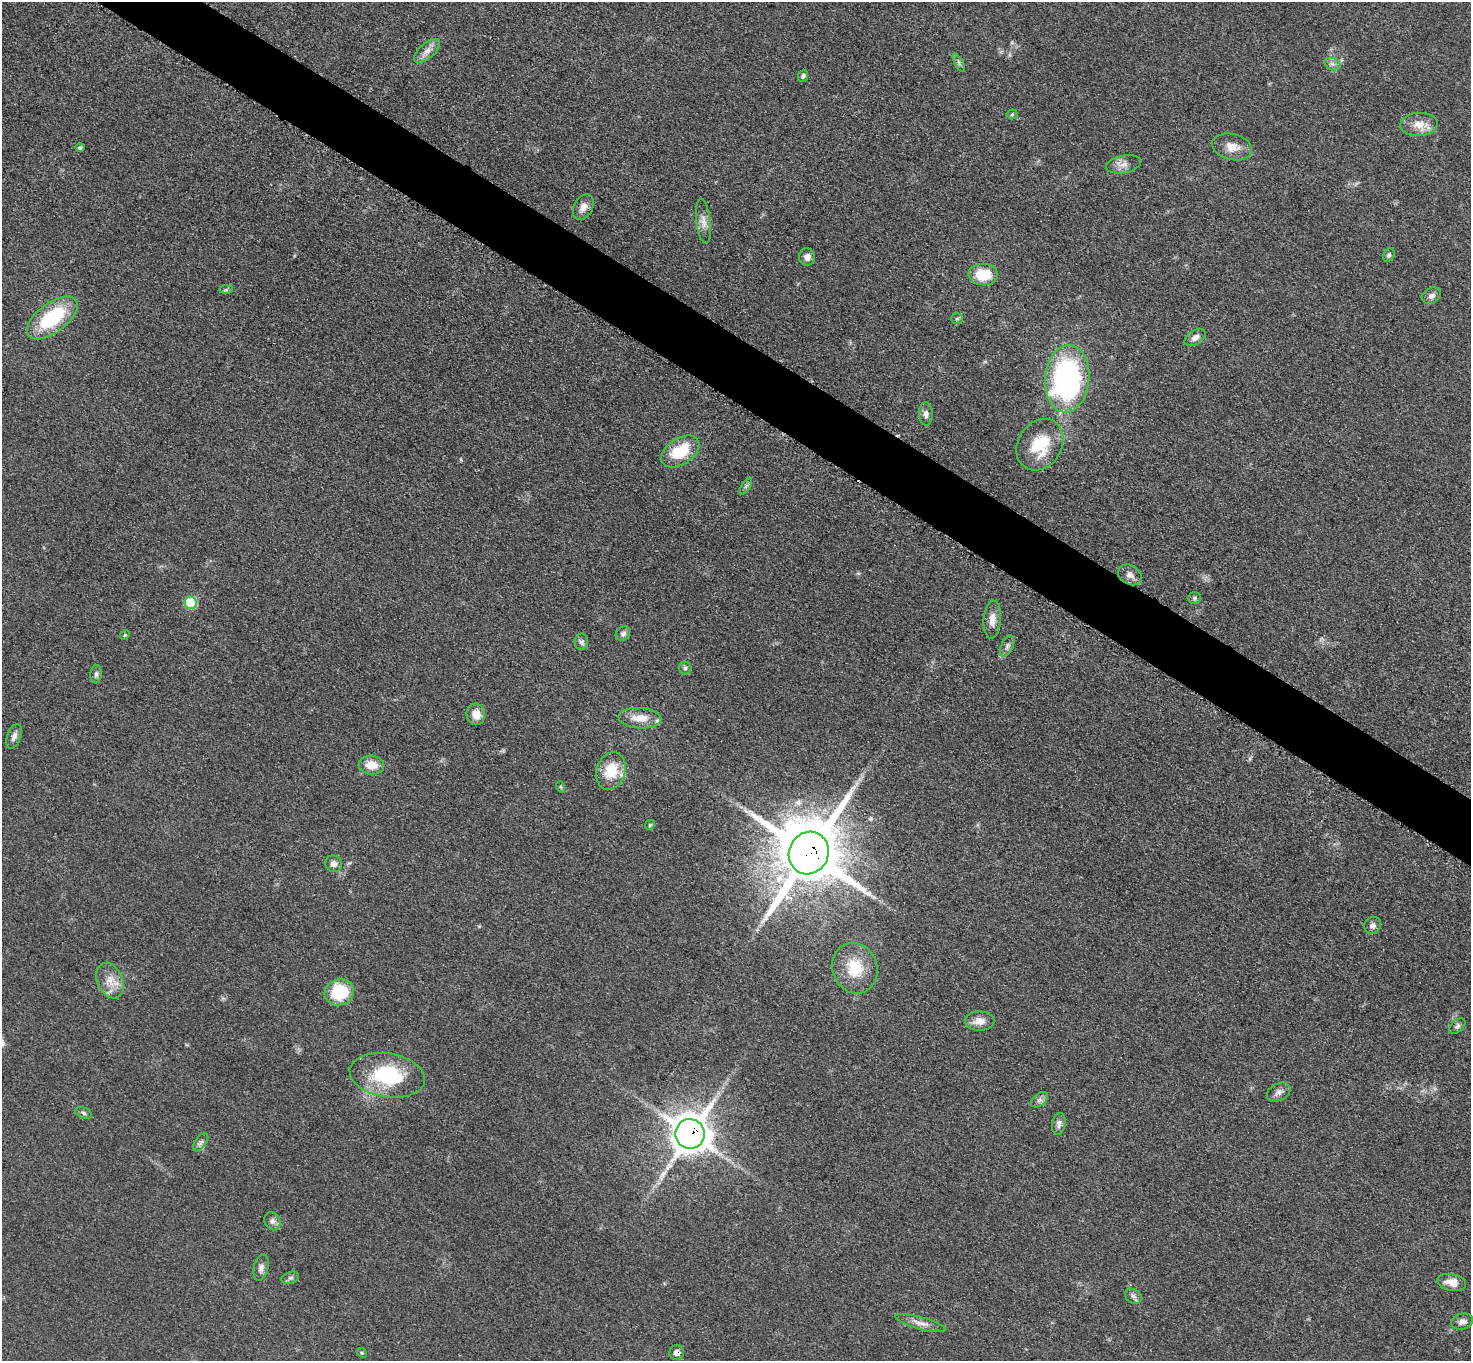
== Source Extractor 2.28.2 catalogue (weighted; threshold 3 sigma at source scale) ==
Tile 11 of 4 x 4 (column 3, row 3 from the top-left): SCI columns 2949-4417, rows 1521-2879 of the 5894 x 5897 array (HDU 1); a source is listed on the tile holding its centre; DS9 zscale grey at full resolution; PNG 1473 x 1363 px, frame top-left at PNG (2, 2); each listed source drawn as its Kron ellipse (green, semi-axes under 4 px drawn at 4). Shown black and unused: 4% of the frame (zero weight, under 3 of 5 exposures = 1% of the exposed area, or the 3 px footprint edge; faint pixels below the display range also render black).
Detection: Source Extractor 2.28.2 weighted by HDU 2 'WHT'; one run over the whole footprint, this tile lists its part. Background 0.0479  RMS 0.0053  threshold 0.024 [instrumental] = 3 sigma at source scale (4.5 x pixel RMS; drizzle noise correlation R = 1.50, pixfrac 1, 0.05/0.05 arcsec/px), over >= 5 px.
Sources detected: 68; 1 long thin detection or spike segment (spike, bleed or trail) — neither listed nor drawn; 2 inside a brighter listed object's ellipse — not listed separately; the other 65 listed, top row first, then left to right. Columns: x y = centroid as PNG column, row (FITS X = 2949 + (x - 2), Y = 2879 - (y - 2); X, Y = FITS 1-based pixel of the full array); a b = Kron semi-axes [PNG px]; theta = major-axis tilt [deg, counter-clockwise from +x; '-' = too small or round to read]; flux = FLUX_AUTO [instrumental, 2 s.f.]
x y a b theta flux
427 51 16 7 39 3.8
959 63 10 3 -61 1.1
1332 64 8 6 -21 2
803 76 6 5 - 1.4
1012 114 5 5 - 0.77
1419 124 18 11 4 7.2
1232 147 20 13 -13 7
80 148 5 4 - 1.2
1123 164 18 8 11 4.1
583 207 13 9 61 3.9
703 221 22 7 -83 4.5
1389 255 7 5 61 1.1
807 257 8 8 - 2.9
983 274 14 10 -3 16
226 290 7 4 1 0.91
1432 296 10 7 33 2.5
52 318 30 14 37 37
957 319 6 5 - 0.92
1195 337 12 7 31 3.1
1067 379 34 22 85 130
926 414 11 7 -87 2.4
1040 445 27 22 57 23
680 451 21 13 33 21
746 486 9 4 58 1.2
1130 575 12 9 -30 3.1
1194 598 6 5 - 1.1
191 603 6 6 - 23
992 620 19 8 86 5.4
623 634 8 6 47 1.9
125 635 5 4 - 0.58
581 642 8 6 90 1.5
1007 646 11 6 66 1.8
685 668 6 6 - 1.2
96 674 9 5 84 1.4
476 714 11 9 -84 6.4
640 718 21 10 -3 7.6
14 736 13 6 69 2.6
371 765 13 9 -4 7.6
611 771 19 14 72 16
561 787 6 4 -71 0.74
650 825 5 4 - 0.71
809 853 21 19 65 3900
333 864 8 8 - 2.7
1372 925 9 8 - 2.2
855 968 26 22 -69 18
110 981 18 13 -66 7.7
339 992 15 13 17 26
979 1021 15 9 0 4.7
1457 1026 9 6 41 1.5
387 1075 38 22 -9 40
1279 1092 13 8 29 2.7
1039 1100 10 6 37 1.9
83 1113 9 5 -19 1.3
1059 1124 11 7 82 2.5
690 1134 15 14 - 1000
201 1142 10 5 54 1.8
272 1221 9 7 -64 2.2
261 1268 13 7 77 2.5
290 1278 9 5 17 1.5
1452 1282 15 8 -11 5.8
1133 1296 9 7 -32 1.8
1462 1322 11 8 16 2.5
920 1323 26 6 -15 4.4
362 1353 5 4 - 0.72
677 1353 7 7 - 3
Overlapping masked pixels (flux is a lower limit): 3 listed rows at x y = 809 853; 690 1134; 677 1353